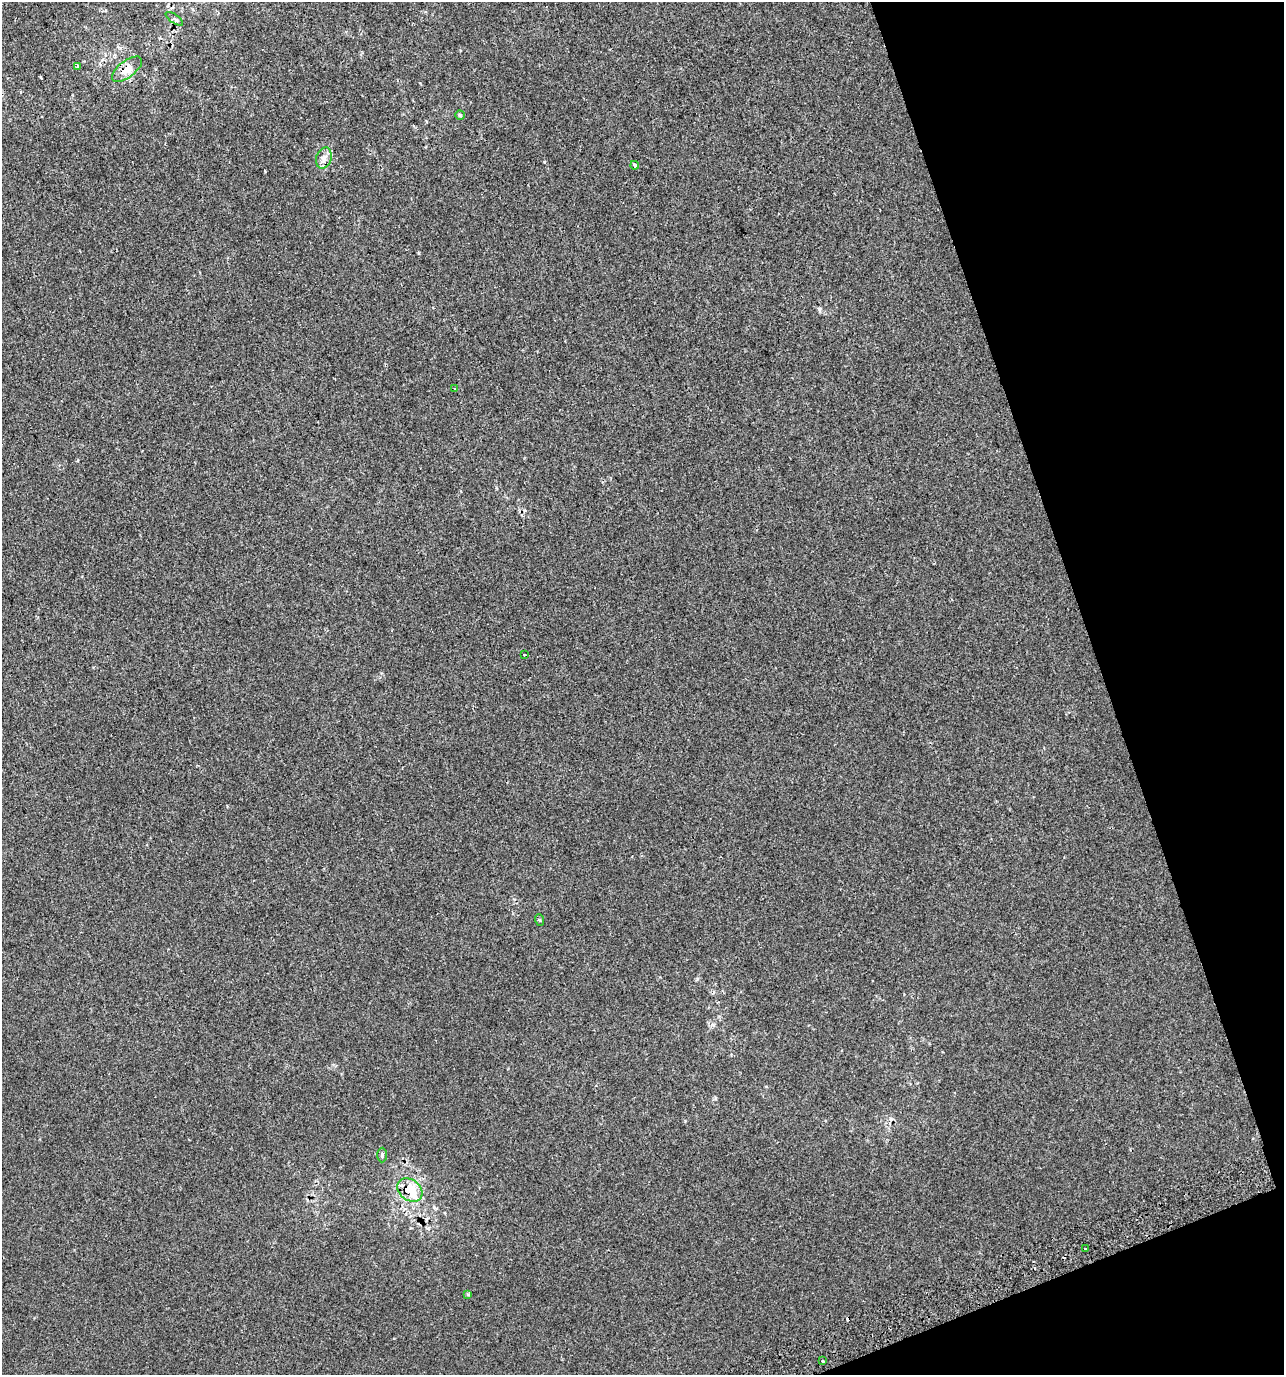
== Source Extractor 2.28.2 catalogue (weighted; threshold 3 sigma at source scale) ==
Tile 12 of 4 x 4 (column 4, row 3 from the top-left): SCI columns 3988-5269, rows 1413-2785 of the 5358 x 5574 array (HDU 1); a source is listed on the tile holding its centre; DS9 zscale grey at full resolution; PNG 1286 x 1377 px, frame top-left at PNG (2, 2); each listed source drawn as its Kron ellipse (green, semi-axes under 4 px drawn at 4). Shown black and unused: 17% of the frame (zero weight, under 2 of 3 exposures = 2% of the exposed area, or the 3 px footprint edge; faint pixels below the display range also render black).
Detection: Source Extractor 2.28.2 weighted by HDU 2 'WHT'; one run over the whole footprint, this tile lists its part. Background 4.20e-05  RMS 0.0036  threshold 0.0162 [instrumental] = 3 sigma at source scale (4.5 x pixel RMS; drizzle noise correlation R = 1.50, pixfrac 1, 0.0396/0.0396 arcsec/px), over >= 5 px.
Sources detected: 17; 3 cosmic-ray / hot-pixel residue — neither listed nor drawn; the other 14 listed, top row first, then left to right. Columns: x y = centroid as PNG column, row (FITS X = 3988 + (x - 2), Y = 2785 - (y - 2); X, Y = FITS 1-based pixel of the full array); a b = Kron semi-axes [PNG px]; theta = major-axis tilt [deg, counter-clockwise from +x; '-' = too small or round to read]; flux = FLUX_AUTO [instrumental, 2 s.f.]
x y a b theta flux
174 19 10 2 -36 0.54
77 67 4 3 - 2.3
127 69 18 8 38 4.5
460 115 5 4 - 0.51
324 158 11 7 73 1.8
635 165 4 3 - 0.99
455 389 3 3 - 0.32
524 655 2 2 - 0.32
540 920 6 4 -71 0.4
382 1155 7 5 89 0.63
410 1190 14 10 -39 10
1086 1249 3 3 - 1.1
468 1295 4 3 - 0.41
823 1361 3 3 - 1.1
Overlapping masked pixels (flux is a lower limit): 2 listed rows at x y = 127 69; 410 1190
Unlisted compact peaks at least as high as the median listed source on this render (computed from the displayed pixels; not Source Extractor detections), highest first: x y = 544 162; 697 979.